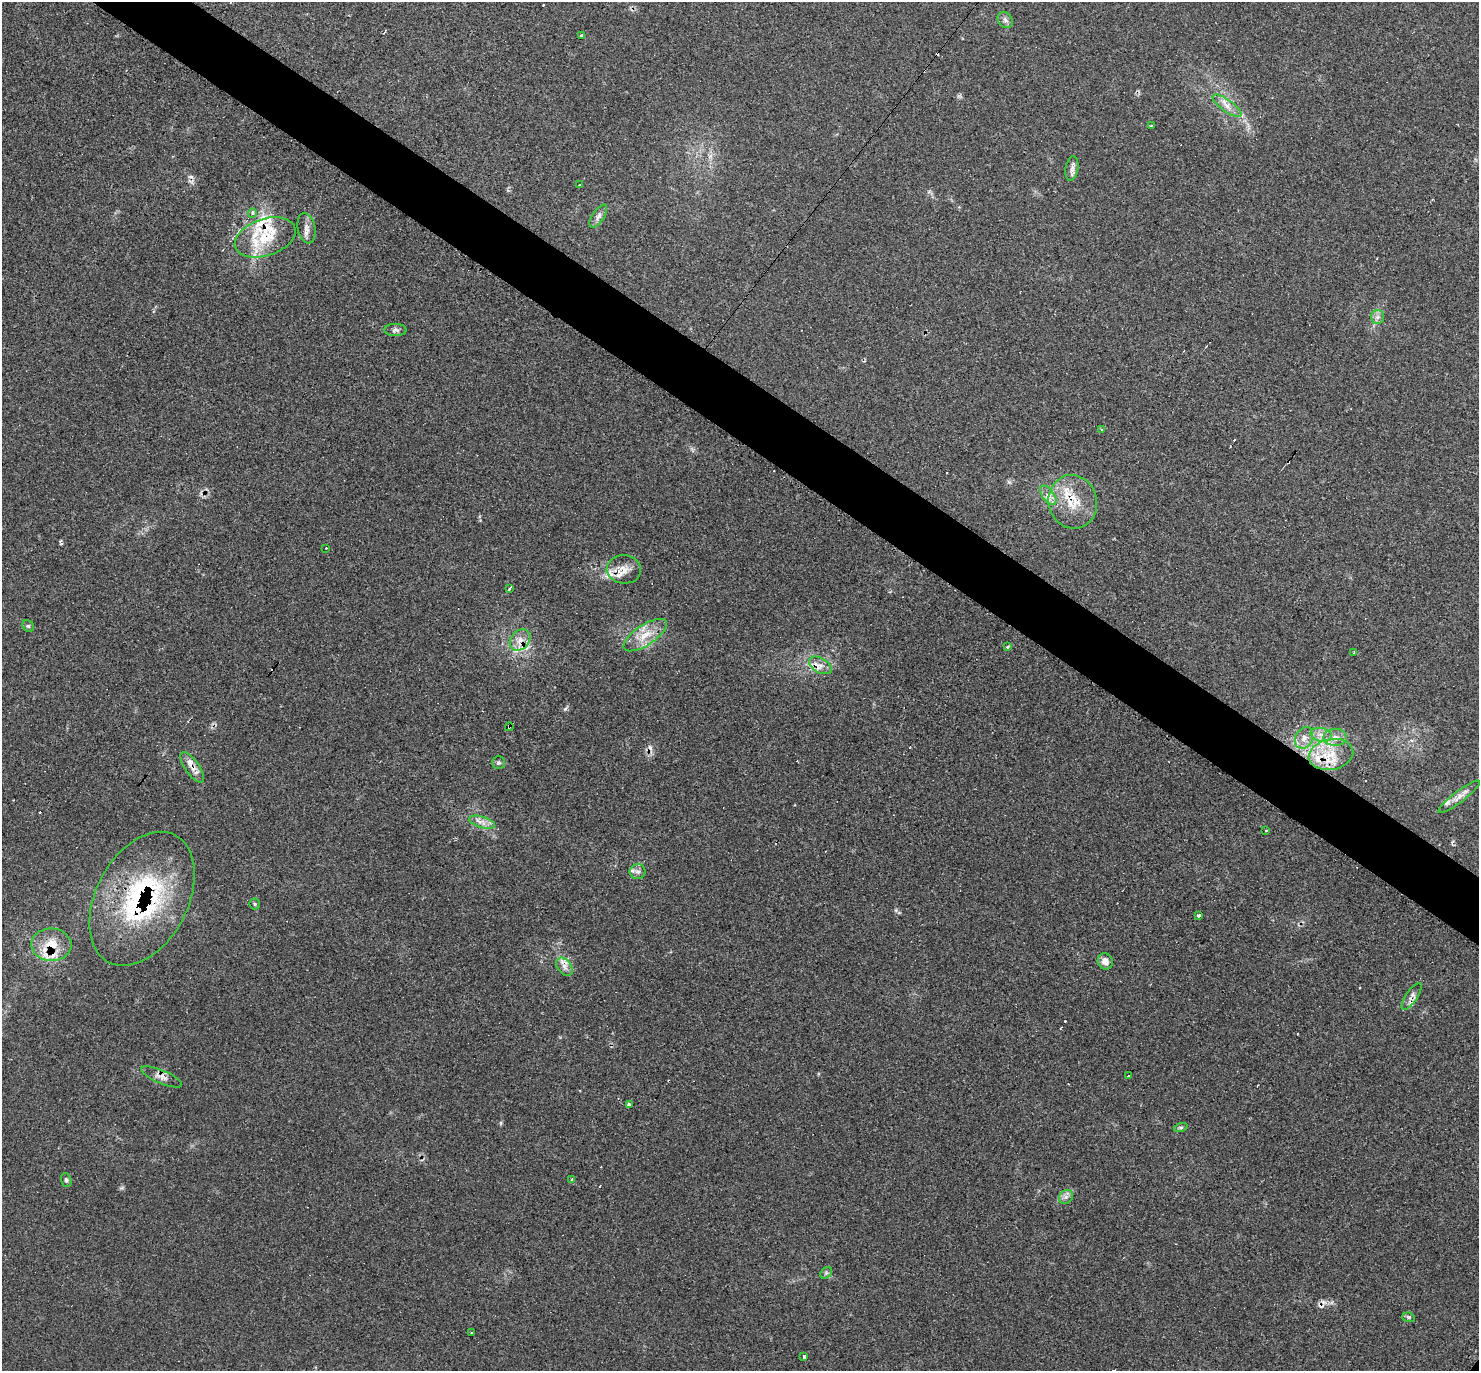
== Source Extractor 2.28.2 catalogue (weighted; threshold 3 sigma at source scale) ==
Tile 11 of 4 x 4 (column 3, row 3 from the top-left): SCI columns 2973-4449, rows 1523-2891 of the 5925 x 5928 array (HDU 1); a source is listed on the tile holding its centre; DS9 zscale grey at full resolution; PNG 1481 x 1373 px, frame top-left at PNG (2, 2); each listed source drawn as its Kron ellipse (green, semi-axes under 4 px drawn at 4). Shown black and unused: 5% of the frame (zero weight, under 3 of 4 exposures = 1% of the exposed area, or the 3 px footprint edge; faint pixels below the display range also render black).
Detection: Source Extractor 2.28.2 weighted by HDU 2 'WHT'; one run over the whole footprint, this tile lists its part. Background 0.0446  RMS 0.0061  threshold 0.0273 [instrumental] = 3 sigma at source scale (4.5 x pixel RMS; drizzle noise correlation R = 1.50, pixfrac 1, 0.05/0.05 arcsec/px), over >= 5 px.
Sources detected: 81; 17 cosmic-ray / hot-pixel residue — neither listed nor drawn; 11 inside a brighter listed object's ellipse — not listed separately; the other 53 listed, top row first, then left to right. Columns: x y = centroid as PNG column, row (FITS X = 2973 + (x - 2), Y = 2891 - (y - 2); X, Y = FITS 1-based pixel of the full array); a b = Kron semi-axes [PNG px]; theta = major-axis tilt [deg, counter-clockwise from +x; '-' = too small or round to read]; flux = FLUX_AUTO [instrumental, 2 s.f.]
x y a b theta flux
1005 20 8 7 - 2
581 36 4 3 - 11
1227 106 17 6 -36 4.5
1151 126 3 3 - 1.3
1072 168 12 6 81 2.7
579 185 3 3 - 1.3
252 213 4 3 - 2.4
598 216 13 6 57 2.6
307 228 15 8 -78 3.7
265 237 31 18 19 22
1377 317 7 6 - 2.2
395 330 11 6 -1 2
1102 430 3 3 - 1
1048 495 11 6 -54 3.6
1073 502 27 24 -75 20
326 548 3 2 - 0.48
624 569 17 14 -4 7.5
509 588 4 3 - 6.7
28 626 6 5 - 1
645 635 25 10 33 11
520 640 12 9 48 5.4
1008 647 3 3 - 1.2
1354 652 2 2 - 0.45
820 665 12 7 -30 3.8
509 727 4 2 - 0.64
1321 735 11 6 -11 3.8
1335 737 12 8 2 4.5
1304 738 11 8 63 4.4
1331 754 22 15 11 17
498 763 6 6 - 1.3
192 767 17 7 -55 4.8
1459 797 25 5 37 4.4
482 822 13 5 -17 3.6
1266 831 3 2 - 1.2
638 872 8 7 - 2.2
142 899 72 46 62 110
255 904 5 5 - 0.82
1199 915 3 3 - 2.4
51 945 20 16 -3 14
1105 961 8 7 - 4.2
564 967 10 6 -53 3.3
1412 996 16 5 57 2.8
1128 1076 3 3 - 1.8
162 1077 22 6 -23 4.1
630 1105 4 3 - 9.1
1181 1127 7 4 19 0.94
572 1179 3 3 - 1.2
66 1180 7 5 -73 1.2
1066 1197 8 6 45 2.1
826 1273 6 5 - 1.2
1408 1317 6 5 - 1.1
471 1332 3 3 - 1.8
804 1357 3 3 - 14
Overlapping masked pixels (flux is a lower limit): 10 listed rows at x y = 1073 502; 520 640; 820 665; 509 727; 1331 754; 192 767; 142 899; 51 945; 1412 996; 162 1077
Unlisted compact peaks at least as high as the median listed source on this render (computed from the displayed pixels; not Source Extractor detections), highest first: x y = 565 709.